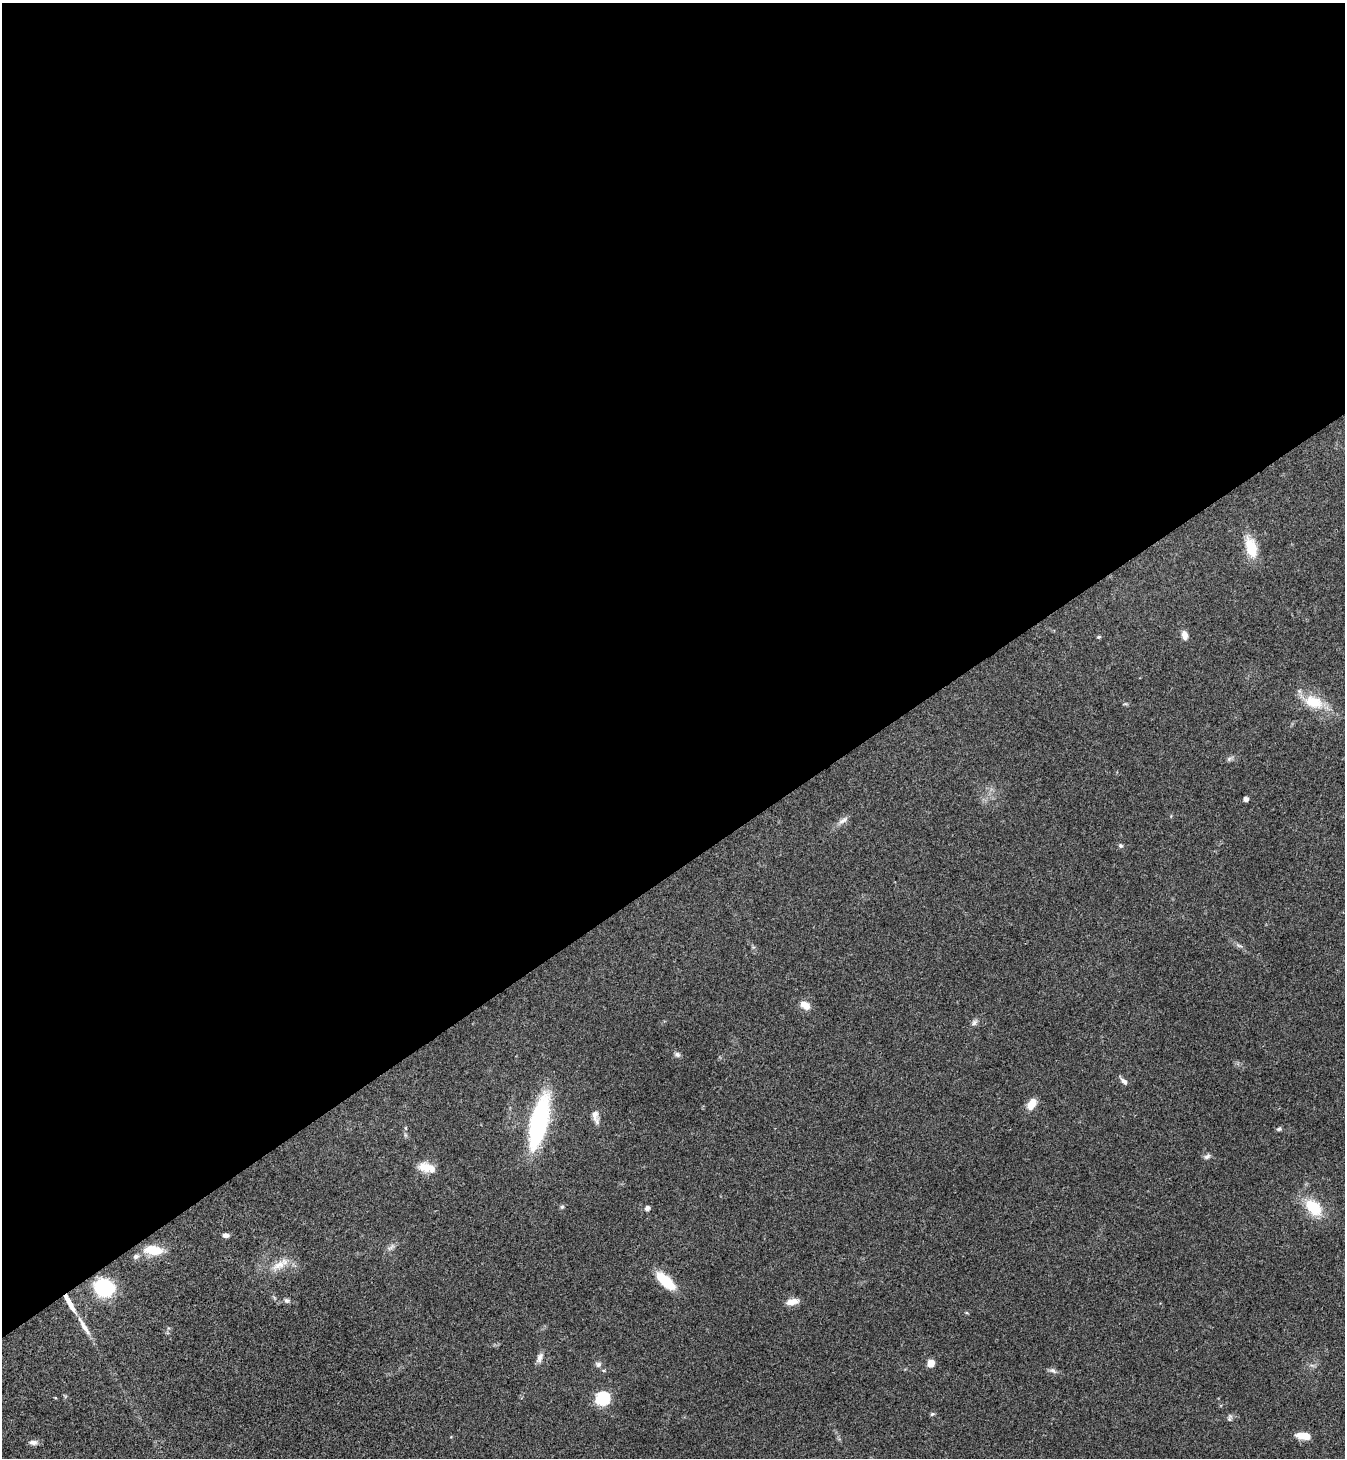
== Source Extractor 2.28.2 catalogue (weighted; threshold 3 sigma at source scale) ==
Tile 2 of 4 x 4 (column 2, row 1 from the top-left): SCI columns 1639-2981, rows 4372-5827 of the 5825 x 5833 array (HDU 1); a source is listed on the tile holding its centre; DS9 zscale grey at full resolution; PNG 1347 x 1460 px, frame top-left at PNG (2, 3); no overlay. Shown black and unused: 60% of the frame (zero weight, under 3 of 4 exposures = <1% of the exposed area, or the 3 px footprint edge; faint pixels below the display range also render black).
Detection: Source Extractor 2.28.2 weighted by HDU 2 'WHT'; one run over the whole footprint, this tile lists its part. Background 0.062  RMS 0.0053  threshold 0.024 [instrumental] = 3 sigma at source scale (4.5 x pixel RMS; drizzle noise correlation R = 1.50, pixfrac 1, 0.05/0.05 arcsec/px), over >= 5 px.
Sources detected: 42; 1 too faint to see at this stretch — not listed; the other 41 listed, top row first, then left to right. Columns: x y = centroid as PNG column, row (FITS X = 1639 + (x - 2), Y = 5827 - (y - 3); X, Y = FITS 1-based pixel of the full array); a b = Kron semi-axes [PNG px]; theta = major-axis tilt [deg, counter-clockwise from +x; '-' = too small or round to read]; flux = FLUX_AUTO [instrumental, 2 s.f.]
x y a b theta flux
1251 547 24 12 -73 13
1184 635 10 7 -73 3.2
1099 637 5 4 - 0.62
1314 702 25 15 -18 15
1229 759 7 5 46 1.1
1246 799 4 4 - 2.5
843 820 16 5 30 2.5
1121 846 6 6 - 0.96
1239 946 10 4 -14 1.2
805 1005 13 8 -35 4.8
974 1022 9 7 54 1.6
677 1054 8 6 -28 1.4
1124 1081 11 5 -44 2
1031 1104 15 9 60 5.9
595 1115 16 9 -78 3.5
539 1122 51 15 76 71
1279 1129 6 5 - 1
1207 1156 10 6 27 1.5
426 1167 22 11 -14 8
562 1207 6 5 - 0.87
1313 1207 21 13 -43 17
647 1208 5 4 - 2.2
225 1235 7 5 1 1.9
153 1250 23 11 -5 11
136 1256 8 6 32 1.6
279 1265 23 10 30 7.4
666 1281 26 10 -43 15
104 1288 19 17 -20 33
287 1300 8 6 -14 1.5
792 1302 14 7 10 4.7
69 1303 27 6 -60 6.9
84 1326 31 6 -58 5.3
540 1358 13 7 70 2.6
931 1363 5 5 - 10
598 1364 8 7 - 1.6
1053 1371 11 6 -27 1.7
602 1398 6 6 - 76
932 1414 6 5 - 0.86
1230 1418 10 5 73 1.2
1304 1436 15 6 -8 7.4
33 1442 11 6 -1 2.3
Overlapping masked pixels (flux is a lower limit): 1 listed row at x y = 69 1303